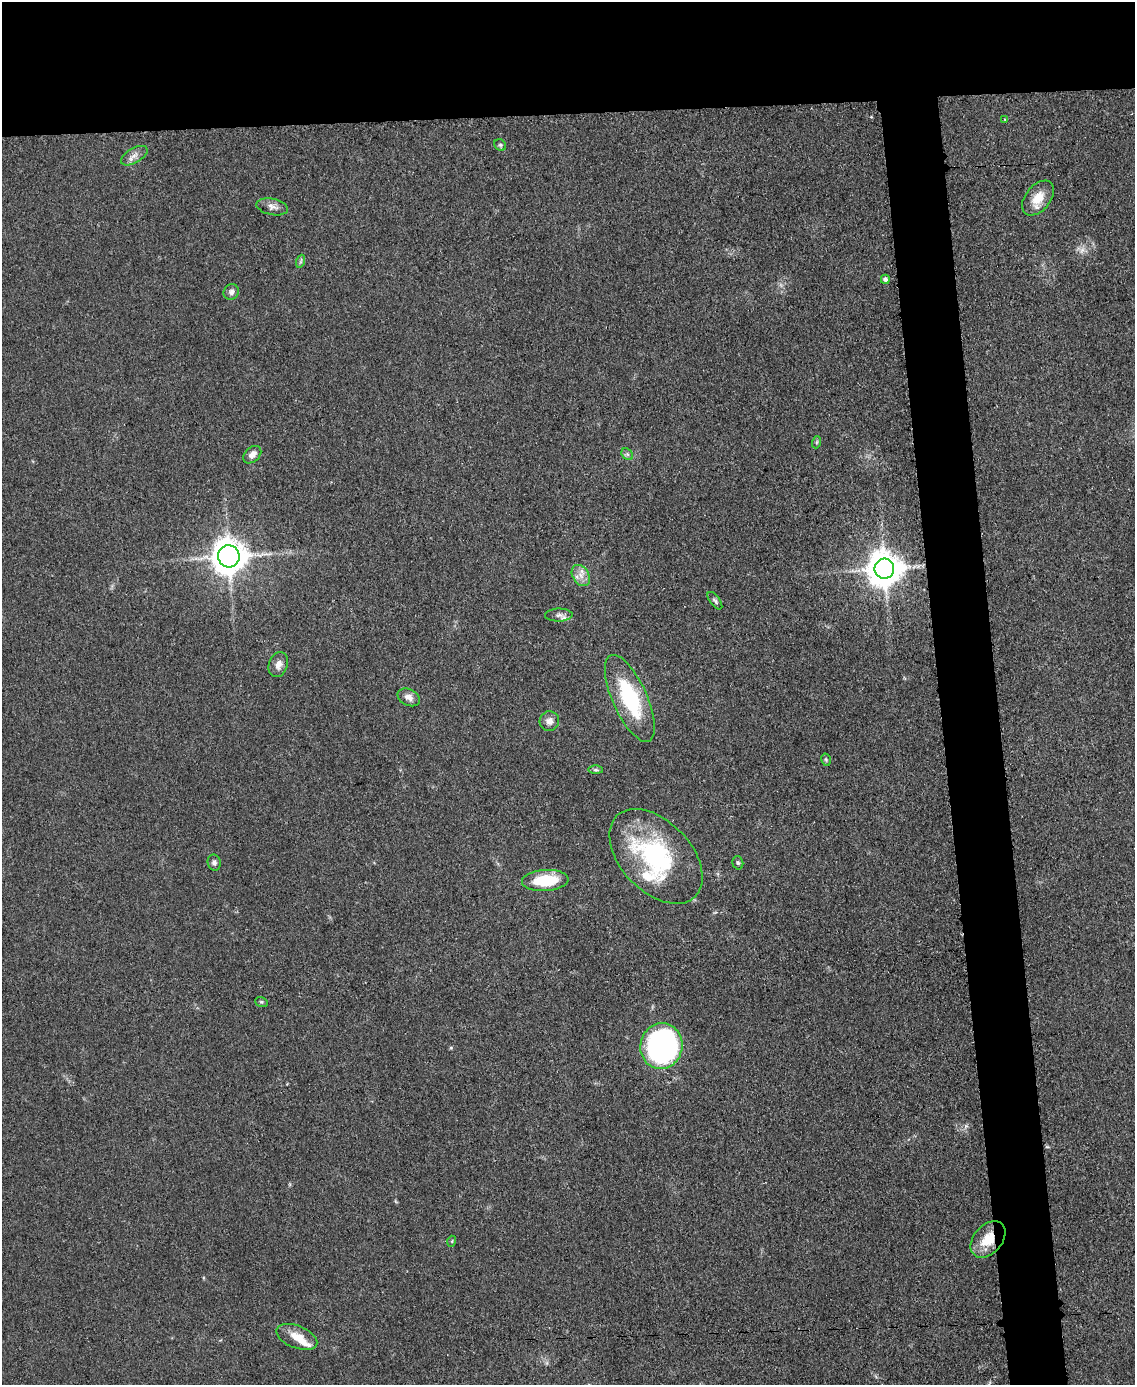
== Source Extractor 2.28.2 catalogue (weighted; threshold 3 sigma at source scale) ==
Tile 2 of 4 x 3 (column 2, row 1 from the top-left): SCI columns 1137-2269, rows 3008-4390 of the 4542 x 4526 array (HDU 1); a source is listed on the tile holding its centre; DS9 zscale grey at full resolution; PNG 1137 x 1387 px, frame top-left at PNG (2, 2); each listed source drawn as its Kron ellipse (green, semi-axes under 4 px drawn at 4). Shown black and unused: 13% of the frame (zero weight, under 3 of 5 exposures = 1% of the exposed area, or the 3 px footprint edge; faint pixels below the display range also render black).
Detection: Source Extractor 2.28.2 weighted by HDU 2 'WHT'; one run over the whole footprint, this tile lists its part. Background 0.0625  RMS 0.0059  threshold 0.0264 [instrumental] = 3 sigma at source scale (4.5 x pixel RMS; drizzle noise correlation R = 1.50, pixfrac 1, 0.05/0.05 arcsec/px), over >= 5 px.
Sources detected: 33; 2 inside a brighter listed object's ellipse — not listed separately; the other 31 listed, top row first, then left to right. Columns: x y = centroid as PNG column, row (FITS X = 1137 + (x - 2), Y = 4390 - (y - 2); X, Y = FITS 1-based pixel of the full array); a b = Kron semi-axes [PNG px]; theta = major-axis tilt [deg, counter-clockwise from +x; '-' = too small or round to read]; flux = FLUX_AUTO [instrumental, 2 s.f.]
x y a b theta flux
1005 119 3 3 - 0.55
500 145 6 5 - 1.1
134 156 15 7 30 3.6
1038 198 20 12 51 10
272 207 16 8 -11 3.5
301 261 7 4 72 0.93
885 279 4 4 - 2.1
231 292 8 7 - 2.4
817 442 6 4 71 0.77
627 454 6 5 - 1.2
252 455 10 7 43 3.9
229 556 11 10 - 1000
884 569 10 10 - 1400
581 575 11 8 -59 4.5
715 601 10 5 -53 1.5
559 615 14 6 1 2.8
278 665 13 9 69 4.1
409 697 12 8 -27 3.8
630 698 47 17 -66 48
549 721 10 9 - 3.9
826 760 6 4 -78 0.89
596 770 7 4 -1 1
656 856 56 35 -46 78
214 863 8 6 -75 2
738 863 7 5 -74 1.1
545 880 23 10 4 23
261 1002 6 5 - 0.97
661 1046 23 21 78 150
988 1239 21 14 49 14
452 1241 5 3 - 0.56
297 1337 21 11 -21 9
Overlapping masked pixels (flux is a lower limit): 1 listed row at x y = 988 1239